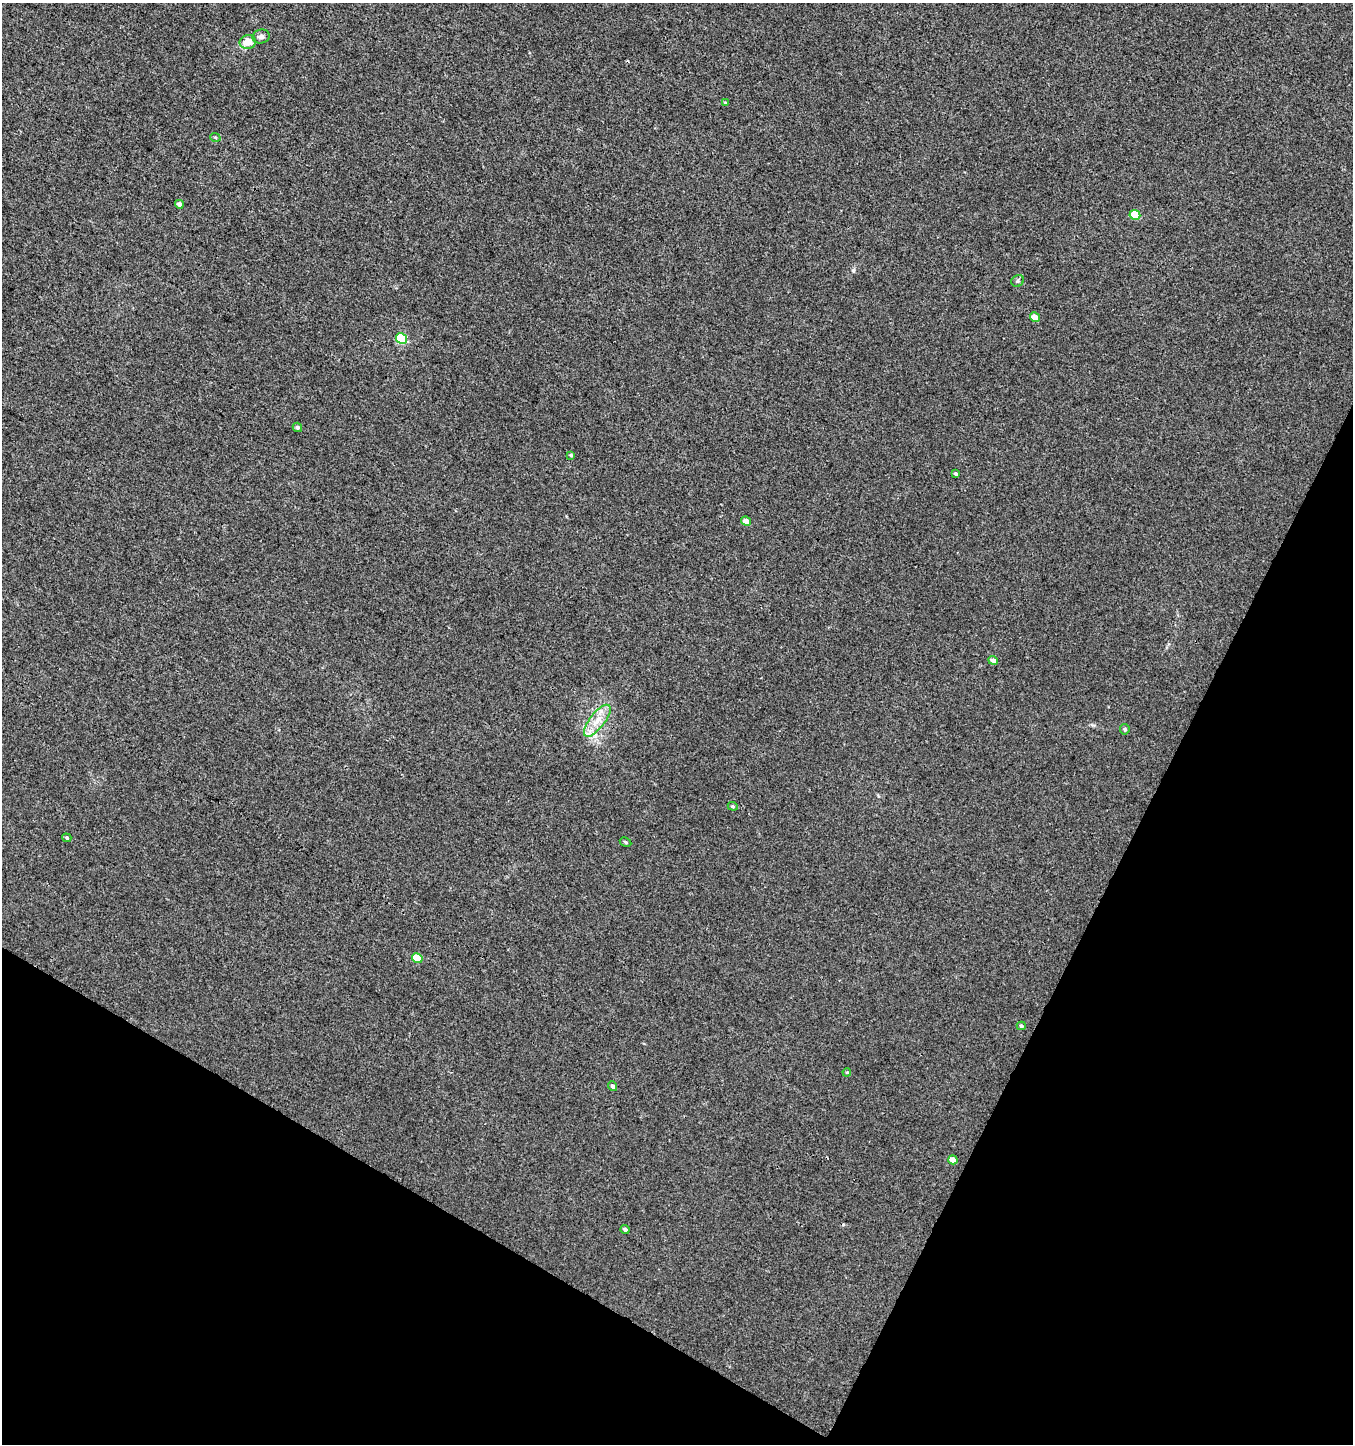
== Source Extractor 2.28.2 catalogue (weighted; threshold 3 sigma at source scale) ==
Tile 15 of 4 x 4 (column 3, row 4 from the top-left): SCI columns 2970-4320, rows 2-1443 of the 5869 x 5776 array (HDU 1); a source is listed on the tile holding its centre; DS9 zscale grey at full resolution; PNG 1355 x 1446 px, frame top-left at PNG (2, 3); each listed source drawn as its Kron ellipse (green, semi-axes under 4 px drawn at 4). Shown black and unused: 25% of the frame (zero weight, under 3 of 4 exposures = <1% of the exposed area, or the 3 px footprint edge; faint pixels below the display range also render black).
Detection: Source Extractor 2.28.2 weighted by HDU 2 'WHT'; one run over the whole footprint, this tile lists its part. Background 0.00105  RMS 0.0035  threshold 0.0159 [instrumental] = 3 sigma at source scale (4.5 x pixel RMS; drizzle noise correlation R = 1.50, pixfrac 1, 0.0396/0.0396 arcsec/px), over >= 5 px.
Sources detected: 26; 1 cosmic-ray / hot-pixel residue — neither listed nor drawn; the other 25 listed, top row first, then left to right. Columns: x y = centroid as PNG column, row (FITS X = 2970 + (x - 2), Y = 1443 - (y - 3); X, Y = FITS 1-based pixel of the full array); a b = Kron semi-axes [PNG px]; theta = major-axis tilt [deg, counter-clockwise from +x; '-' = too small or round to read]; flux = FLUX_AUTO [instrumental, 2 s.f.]
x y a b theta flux
261 36 8 7 - 1.1
248 42 8 7 - 4.5
725 103 4 3 - 0.39
215 137 5 3 - 0.37
179 204 4 4 - 1.2
1135 215 5 5 - 8.8
1018 281 6 5 - 0.68
1035 317 5 4 - 2.9
401 338 5 5 - 22
297 427 5 4 - 0.72
571 455 4 4 - 0.44
956 474 4 3 - 0.52
746 521 5 4 - 2
993 660 5 4 - 1.6
597 721 19 7 52 4.5
1125 729 5 4 - 0.63
733 806 5 4 - 0.44
67 838 5 3 - 0.5
625 842 6 4 -29 0.51
417 958 5 4 - 7.6
1021 1026 4 4 - 0.53
847 1072 4 3 - 0.31
613 1086 5 4 - 0.9
953 1160 5 4 - 2.3
625 1229 4 3 - 0.77